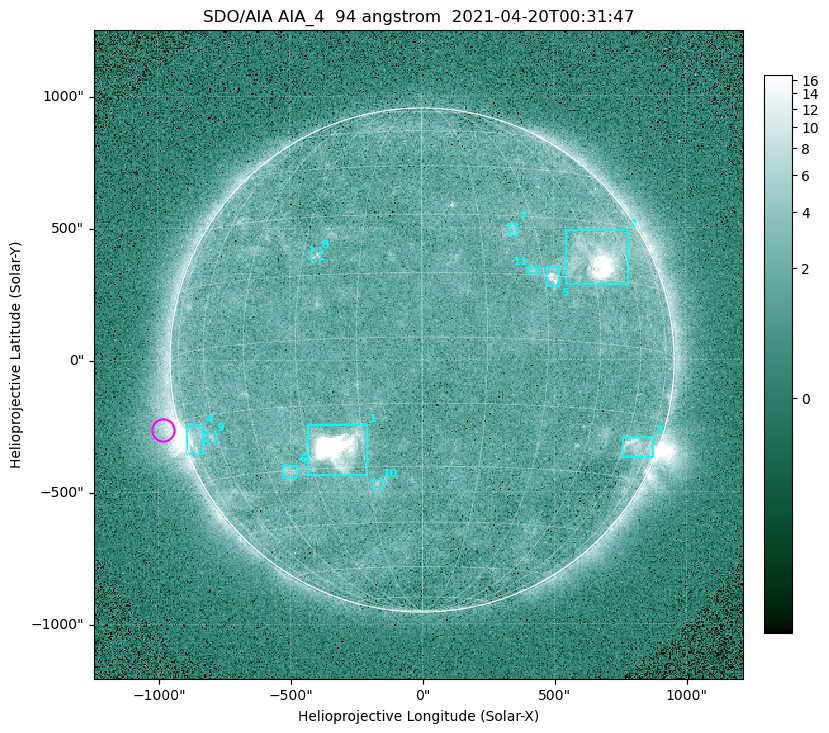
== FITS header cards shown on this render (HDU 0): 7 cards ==
TELESCOP= 'SDO/AIA '
INSTRUME= 'AIA_4   '
WAVELNTH=                   94
WAVEUNIT= 'angstrom'
DATE-OBS= '2021-04-20T00:31:47.12'
CTYPE1  = 'HPLN-TAN'
CTYPE2  = 'HPLT-TAN'

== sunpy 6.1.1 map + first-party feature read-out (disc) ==
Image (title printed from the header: SDO/AIA AIA_4  94 angstrom  2021-04-20T00:31:47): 512 x 512 px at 4.8 arcsec/px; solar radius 955 arcsec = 199 px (full disc in frame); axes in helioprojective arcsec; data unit not stated in the header (colour bar unlabelled)
Orientation: roll -0.138 deg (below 1 deg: not rotated)
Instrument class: DISC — disc imager (sunpy class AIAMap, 94 A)
Bright regions (active regions / flare kernels): reference = the median radial profile (limb darkening/brightening removed); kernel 5 px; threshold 5 sigma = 2.45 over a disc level ~1.71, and >= 1.15x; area >= 9 px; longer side >= 5 px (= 24 arcsec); searched inside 0.97 R_sun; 11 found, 11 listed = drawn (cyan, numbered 1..; 4 of them under ~33 arcsec drawn as corner ticks so the feature stays visible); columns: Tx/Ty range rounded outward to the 10 arcsec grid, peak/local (2 s.f.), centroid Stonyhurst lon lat
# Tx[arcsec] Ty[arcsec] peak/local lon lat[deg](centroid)
1 -430..-210 -440..-240 428 -22 -25
2 540..780 280..490 30 +48 +20
3 760..880 -370..-290 4.6 +67 -22
4 -900..-830 -360..-250 7.3 -72 -19
5 470..520 280..350 5.9 +33 +15
6 -530..-470 -450..-400 3.1 -37 -30
7 330..370 470..520 2.8 +24 +26
8 -420..-380 380..410 3 -26 +20
9 -810..-780 -300..-280 2.9 -63 -20
10 -180..-160 -480..-450 2.9 -13 -34
11 410..440 330..350 2.6 +27 +16
Off-limb structures (1.02-1.3 R_sun): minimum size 50 px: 6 found; the strongest spans PA ~90..115 deg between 1.02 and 1.21 R_sun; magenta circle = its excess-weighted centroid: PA ~105 deg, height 1.06 R_sun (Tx ~-980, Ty ~-260 arcsec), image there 4.8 x the reference